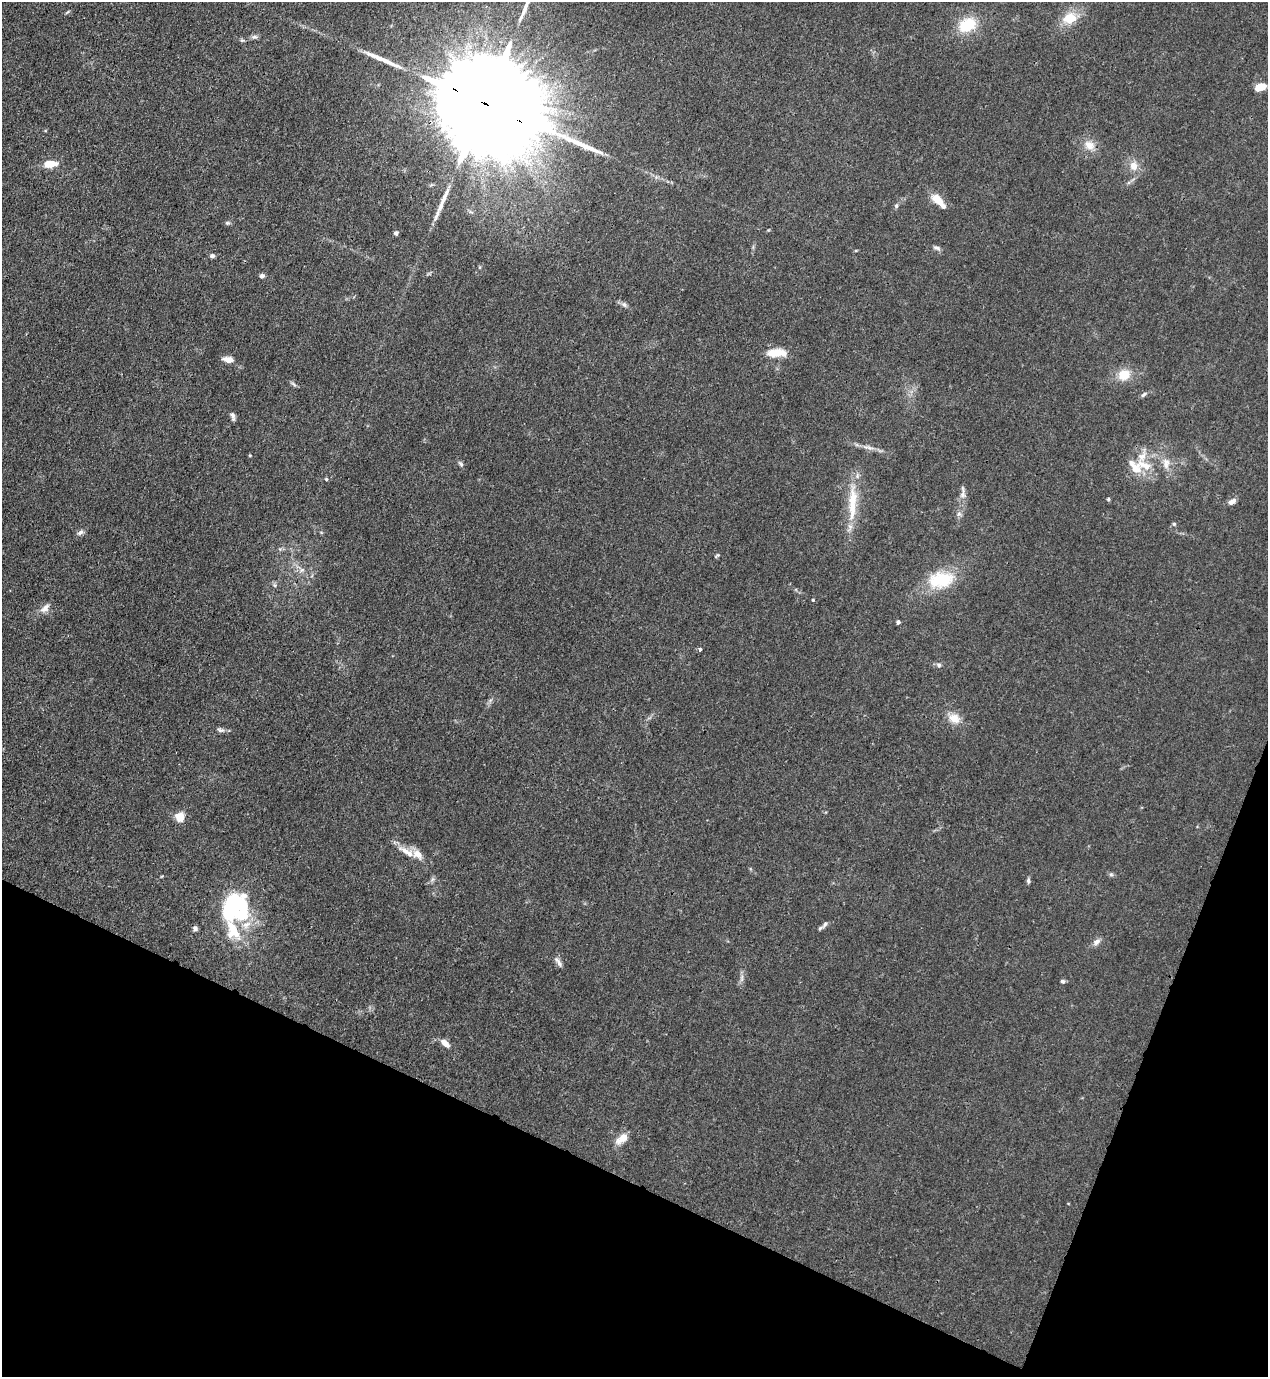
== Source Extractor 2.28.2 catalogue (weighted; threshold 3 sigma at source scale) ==
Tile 15 of 4 x 4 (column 3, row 4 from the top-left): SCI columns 2886-4151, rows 41-1415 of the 5639 x 5578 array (HDU 1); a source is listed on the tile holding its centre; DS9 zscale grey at full resolution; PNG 1270 x 1379 px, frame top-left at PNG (2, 2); no overlay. Shown black and unused: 19% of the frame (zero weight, under 3 of 4 exposures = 7% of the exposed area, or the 3 px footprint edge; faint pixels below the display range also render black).
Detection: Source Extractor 2.28.2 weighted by HDU 2 'WHT'; one run over the whole footprint, this tile lists its part. Background 0.0145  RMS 0.0024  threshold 0.0108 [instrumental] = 3 sigma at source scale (4.5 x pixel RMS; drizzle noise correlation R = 1.50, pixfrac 1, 0.05/0.05 arcsec/px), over >= 5 px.
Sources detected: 71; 2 inside a brighter object's white glare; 3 long thin detections or spike segments (spike, bleed or trail) — not listed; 6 inside a brighter listed object's ellipse — not listed separately; the other 60 listed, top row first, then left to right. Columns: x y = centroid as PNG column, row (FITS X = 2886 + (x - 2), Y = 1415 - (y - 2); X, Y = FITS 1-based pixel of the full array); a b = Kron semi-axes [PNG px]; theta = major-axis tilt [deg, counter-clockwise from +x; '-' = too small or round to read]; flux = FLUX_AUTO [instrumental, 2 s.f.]
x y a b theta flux
67 12 7 3 45 0.26
1070 18 17 13 18 5
967 25 20 14 29 7.7
254 37 8 6 13 0.61
242 40 6 4 0 0.33
1260 87 11 7 12 2.8
486 104 48 20 -26 14000
1089 145 14 11 -31 2.5
49 164 12 6 5 4.1
1134 166 11 10 - 2.2
938 200 16 7 -46 4.6
896 206 6 5 - 0.39
227 223 7 5 -19 0.39
396 233 5 5 - 0.55
937 248 10 5 -17 0.65
212 256 6 5 - 0.55
262 276 5 5 - 0.71
624 304 8 6 -73 0.59
776 353 18 7 2 5.4
228 360 11 6 -9 2.1
1124 375 14 12 12 4.1
294 384 10 3 -40 0.45
1144 395 8 5 38 0.55
232 416 9 4 -76 0.83
868 447 18 3 -10 1.2
250 455 5 3 - 0.19
1166 463 17 9 -90 2.1
461 464 8 5 -49 0.49
1144 465 25 10 -25 3.7
326 479 5 4 - 0.25
963 493 21 7 -89 1.4
853 499 36 13 88 7
1108 499 4 3 - 0.47
1233 500 6 6 - 0.81
1174 524 5 5 - 0.35
80 532 10 5 37 0.74
717 555 7 4 45 0.32
302 570 8 5 36 0.72
941 580 25 16 9 12
275 585 7 4 -88 0.4
813 600 4 4 - 0.2
45 608 16 8 44 1.5
898 622 4 4 - 0.62
700 649 4 4 - 0.56
939 665 7 6 - 0.52
954 718 15 12 -30 2.9
220 730 11 5 -10 0.77
179 817 5 5 - 11
407 852 27 8 -31 3
1111 874 6 5 - 0.42
1028 881 7 5 82 0.49
825 924 12 6 52 0.74
195 929 5 5 - 0.84
233 930 75 24 -76 14
1097 942 11 7 40 1.1
558 962 16 5 -55 0.88
742 978 12 4 85 0.81
1062 981 5 5 - 0.52
445 1043 11 6 -41 2.1
622 1138 18 9 39 2.7
Overlapping masked pixels (flux is a lower limit): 1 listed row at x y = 486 104